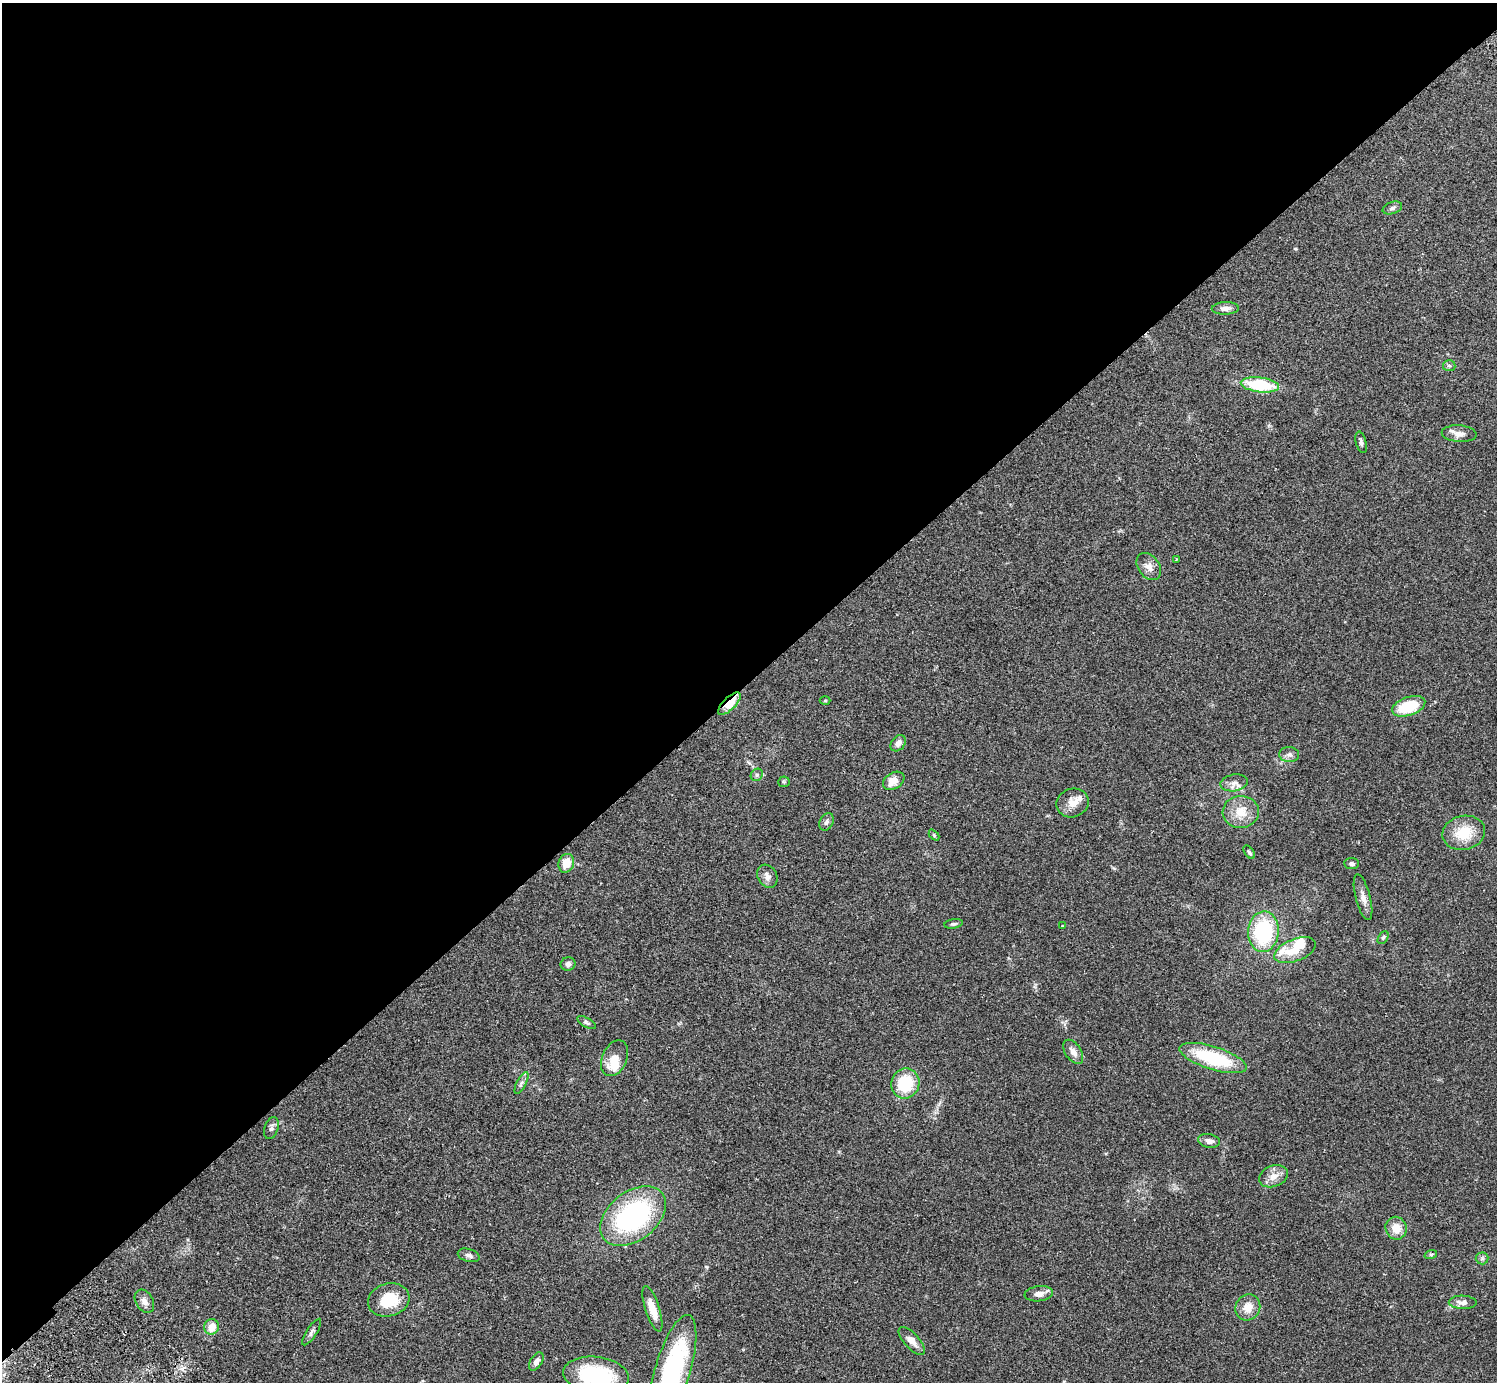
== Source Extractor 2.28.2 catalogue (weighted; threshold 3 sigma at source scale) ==
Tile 2 of 4 x 4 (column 2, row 1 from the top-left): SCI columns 1540-3034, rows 4349-5728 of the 6072 x 6073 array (HDU 1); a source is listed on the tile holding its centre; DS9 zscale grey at full resolution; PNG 1499 x 1384 px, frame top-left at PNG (2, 3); each listed source drawn as its Kron ellipse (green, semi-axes under 4 px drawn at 4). Shown black and unused: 49% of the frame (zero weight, under 2 of 3 exposures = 3% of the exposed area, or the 3 px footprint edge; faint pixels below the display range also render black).
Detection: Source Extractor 2.28.2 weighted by HDU 2 'WHT'; one run over the whole footprint, this tile lists its part. Background 0.0731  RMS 0.0082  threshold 0.037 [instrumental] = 3 sigma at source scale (4.5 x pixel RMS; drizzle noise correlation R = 1.50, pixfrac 1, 0.05/0.05 arcsec/px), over >= 5 px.
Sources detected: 63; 2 inside a brighter object's white glare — neither listed nor drawn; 2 inside a brighter listed object's ellipse — not listed separately; the other 59 listed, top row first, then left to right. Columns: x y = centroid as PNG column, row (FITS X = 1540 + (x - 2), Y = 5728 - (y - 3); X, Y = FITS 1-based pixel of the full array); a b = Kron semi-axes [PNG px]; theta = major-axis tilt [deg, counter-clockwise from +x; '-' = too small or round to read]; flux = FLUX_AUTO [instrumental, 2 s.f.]
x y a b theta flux
1392 208 10 6 19 2.3
1225 308 13 6 2 4.4
1449 366 6 5 - 1.6
1260 385 19 7 -7 45
1459 434 17 8 -4 5.7
1361 442 11 5 -76 2.1
1177 559 3 3 - 0.59
1149 567 15 10 -53 6
825 700 5 3 - 0.72
729 704 15 6 45 21
1409 706 17 9 19 32
898 743 9 6 51 4.5
1289 755 10 7 -4 3.2
757 775 6 5 - 1.7
894 781 11 8 32 9
784 782 6 5 - 1.2
1234 783 14 8 10 4.7
1073 803 16 14 21 8.7
1241 812 18 16 6 14
826 822 9 6 64 2.3
1464 833 21 17 13 22
934 835 6 4 -46 0.94
1249 852 7 4 -54 1.5
566 863 9 7 70 11
1351 864 7 5 -3 2
767 876 12 9 -61 4.4
1363 897 23 7 -75 6.1
954 924 9 4 9 1.5
1062 926 4 2 - 0.51
1263 932 20 15 86 64
1383 938 7 4 55 1.3
1295 950 22 11 22 14
568 964 7 6 - 3.1
587 1023 10 4 -29 1.8
1073 1052 13 8 -56 5.3
615 1058 19 12 67 14
1213 1058 35 11 -17 52
521 1083 12 4 63 2.3
905 1083 15 14 - 33
271 1128 11 7 73 2.8
1209 1141 11 6 -11 3.8
1273 1176 15 10 20 7.2
633 1216 37 24 38 130
1396 1228 11 10 - 10
1431 1254 6 4 18 1
469 1255 11 6 -17 2.5
1482 1258 6 6 - 1.6
1039 1294 14 7 7 5.3
389 1300 21 16 15 25
144 1301 12 8 -60 4.6
1463 1302 14 6 -2 4.4
1248 1307 13 12 - 9.8
652 1309 24 7 -72 11
212 1327 8 7 - 9.8
312 1332 15 5 57 2.4
912 1341 17 7 -47 7.1
536 1362 10 5 57 3.6
673 1370 57 17 74 97
596 1375 33 18 -7 65
Overlapping masked pixels (flux is a lower limit): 1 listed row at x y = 729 704
Isophote crosses this tile's border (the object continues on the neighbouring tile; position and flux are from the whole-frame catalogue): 2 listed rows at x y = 673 1370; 596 1375